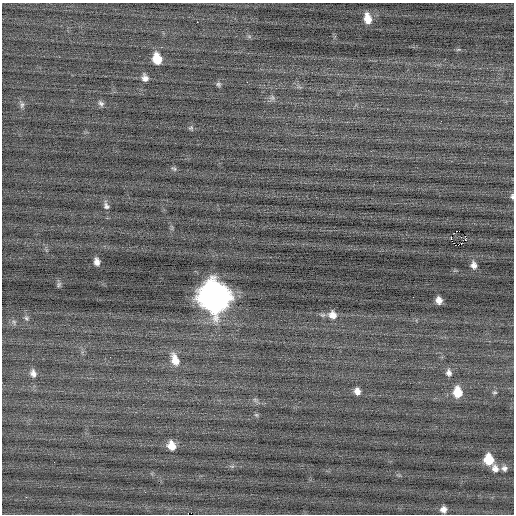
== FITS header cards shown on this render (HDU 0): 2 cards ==
NAXIS1  =                  512 / Axis length
NAXIS2  =                  512 / Axis length

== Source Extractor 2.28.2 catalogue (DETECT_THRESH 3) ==
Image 512 x 512 px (HDU 0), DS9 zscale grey, 1 PNG px = 1 image px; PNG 516 x 516 px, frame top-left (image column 1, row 512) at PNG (2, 3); no overlay
Background -0.0325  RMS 0.74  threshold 2.21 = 3 sigma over >= 5 px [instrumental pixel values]
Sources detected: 42; all 42 listed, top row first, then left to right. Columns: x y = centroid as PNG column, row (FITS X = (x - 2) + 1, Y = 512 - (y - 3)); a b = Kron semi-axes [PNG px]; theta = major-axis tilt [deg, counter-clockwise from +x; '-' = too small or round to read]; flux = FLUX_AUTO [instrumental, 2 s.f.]
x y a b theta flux
367 18 12 7 -81 640
197 22 2 2 - 140
249 36 6 4 -19 80
458 49 6 4 2 67
157 58 10 7 -76 1000
145 78 8 7 - 250
247 82 2 2 - 98
218 84 6 6 - 100
272 98 9 7 -15 150
101 103 9 6 -53 160
22 105 10 5 78 150
441 121 2 2 - 100
191 128 6 6 - 95
174 169 8 5 -28 91
512 196 6 4 84 96
106 206 10 7 -66 170
451 238 4 2 - 2100
465 240 3 2 - 210
461 243 3 2 - 52
458 245 2 2 - 2100
97 262 7 5 -82 260
473 265 9 7 -75 250
59 284 8 5 74 100
214 297 15 12 -73 73000
439 300 7 5 -77 310
332 315 11 10 - 460
26 318 8 6 -34 120
14 322 8 6 -87 120
175 360 16 9 -73 680
33 373 11 8 -74 260
449 373 9 7 -74 210
357 391 7 6 - 300
457 392 10 8 -87 1100
494 392 6 5 - 81
255 400 7 6 - 120
256 415 6 5 - 79
171 446 9 8 - 610
489 459 9 8 - 1300
495 468 10 9 - 300
504 468 8 7 - 190
26 497 3 3 - 57
443 509 6 6 - 260
At the frame edge (FLAGS 8, measured only in part): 1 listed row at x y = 512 196